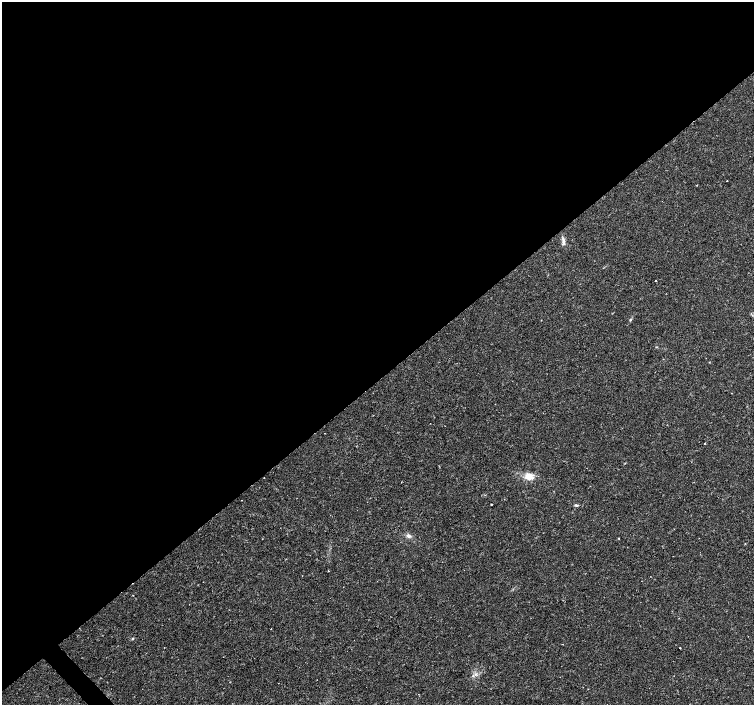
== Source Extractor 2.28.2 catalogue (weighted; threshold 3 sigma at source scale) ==
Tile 2 of 4 x 4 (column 2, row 1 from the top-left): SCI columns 1504-3006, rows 4367-5772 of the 6017 x 5985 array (HDU 1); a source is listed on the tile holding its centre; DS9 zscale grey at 2 x 2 block average (1 PNG px = mean of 2 x 2 image px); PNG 756 x 707 px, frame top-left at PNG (2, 2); no overlay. Shown black and unused: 54% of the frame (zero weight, under 2 of 3 exposures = <1% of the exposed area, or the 3 px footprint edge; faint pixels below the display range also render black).
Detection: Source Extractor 2.28.2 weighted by HDU 2 'WHT'; one run over the whole footprint, this tile lists its part. Background 0.0308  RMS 0.0036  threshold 0.0164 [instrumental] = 3 sigma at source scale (4.5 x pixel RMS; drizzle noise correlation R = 1.50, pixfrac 1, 0.0396/0.0396 arcsec/px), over >= 5 px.
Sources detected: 17; all 17 listed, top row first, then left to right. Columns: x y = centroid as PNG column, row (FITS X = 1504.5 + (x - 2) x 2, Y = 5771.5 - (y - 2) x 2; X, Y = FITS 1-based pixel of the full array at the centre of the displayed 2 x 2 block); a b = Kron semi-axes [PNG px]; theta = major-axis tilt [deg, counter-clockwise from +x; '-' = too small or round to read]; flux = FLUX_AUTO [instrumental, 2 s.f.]
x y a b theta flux
727 181 2 2 - 0.36
563 241 10 4 -83 2.9
656 280 2 2 - 2.1
630 319 4 3 - 0.98
705 443 2 2 - 0.5
529 476 13 8 -23 7.9
264 478 2 2 - 0.4
491 504 2 2 - 0.59
576 505 4 3 - 1.2
408 536 7 4 -24 2.4
619 538 2 2 - 1.2
328 571 2 2 - 0.37
133 638 3 3 - 0.65
563 644 2 2 - 0.35
680 648 2 2 - 0.73
476 674 3 3 - 1.3
418 694 2 2 - 0.35
Diffuse or blended objects may show on this block-average render without a row.